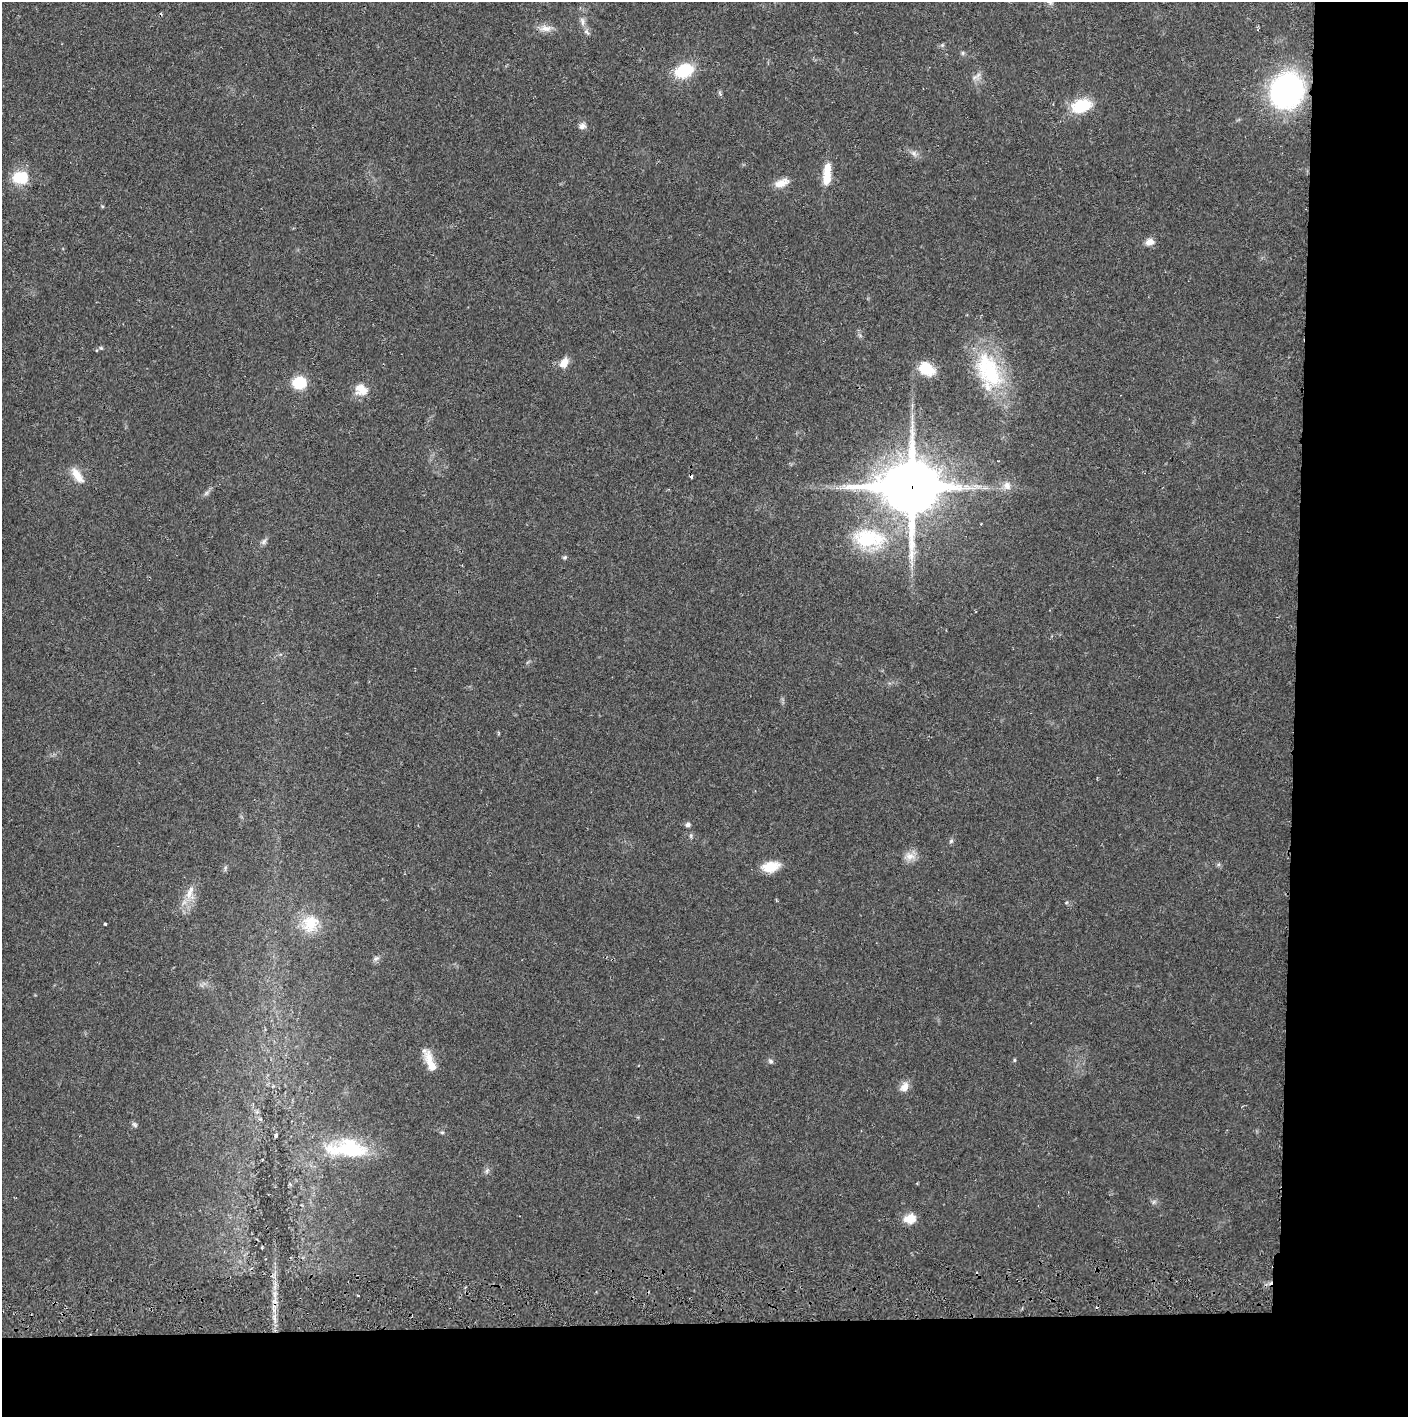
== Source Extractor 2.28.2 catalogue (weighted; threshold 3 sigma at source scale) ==
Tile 9 of 3 x 3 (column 3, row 3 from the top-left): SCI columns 2817-4222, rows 56-1470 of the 4229 x 4357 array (HDU 1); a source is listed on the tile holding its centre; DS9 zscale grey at full resolution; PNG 1410 x 1419 px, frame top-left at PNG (2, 2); no overlay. Shown black and unused: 14% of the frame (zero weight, under 2 of 3 exposures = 3% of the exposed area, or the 3 px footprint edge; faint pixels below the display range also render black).
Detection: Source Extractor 2.28.2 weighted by HDU 2 'WHT'; one run over the whole footprint, this tile lists its part. Background 0.0213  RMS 0.0035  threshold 0.0156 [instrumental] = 3 sigma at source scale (4.5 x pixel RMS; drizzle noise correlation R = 1.50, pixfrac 1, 0.05/0.05 arcsec/px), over >= 5 px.
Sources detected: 54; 1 inside a brighter object's white glare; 2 cosmic-ray / hot-pixel residue — not listed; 1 inside a brighter listed object's ellipse — not listed separately; the other 50 listed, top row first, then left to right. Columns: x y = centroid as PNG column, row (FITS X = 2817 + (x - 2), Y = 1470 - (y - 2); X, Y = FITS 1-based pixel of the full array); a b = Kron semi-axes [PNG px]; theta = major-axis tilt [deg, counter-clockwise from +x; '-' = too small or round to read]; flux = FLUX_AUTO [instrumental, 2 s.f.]
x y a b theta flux
582 21 13 5 -77 1.6
546 28 17 9 1 2.8
963 53 6 5 - 0.56
684 71 15 10 21 18
978 74 14 5 59 1.5
1287 90 33 29 64 75
720 93 7 4 -71 0.55
1081 106 20 12 17 15
582 126 10 8 20 1.5
914 153 10 6 -50 1.4
20 177 21 16 -1 9
827 178 17 10 83 5.8
781 183 20 9 20 3.6
102 206 5 3 - 0.35
1150 242 10 7 2 2.4
101 348 6 4 -44 0.42
564 363 13 9 57 3.6
926 369 18 13 -33 8.2
989 370 52 29 -62 31
300 383 10 9 - 15
361 389 18 12 -34 4.6
77 475 23 9 -55 4.3
1007 486 11 9 -78 2.2
911 488 20 18 0 2100
206 493 8 4 53 0.85
868 539 38 23 -6 24
263 542 8 6 73 0.96
565 557 5 5 - 0.56
688 825 6 5 - 1
691 836 6 4 -73 0.51
951 841 6 6 - 0.66
910 856 14 11 -7 3
770 867 21 12 12 6.3
225 868 7 4 72 0.58
189 893 18 11 -85 4.2
310 923 26 22 50 11
105 924 3 3 - 0.5
376 959 10 6 24 0.96
1014 1060 5 4 - 0.41
771 1061 8 5 -40 0.74
431 1063 31 9 -69 6
904 1087 14 10 57 2.6
134 1125 9 5 -41 0.71
442 1132 6 4 -1 0.45
275 1136 7 3 88 0.48
348 1149 53 21 -2 25
487 1171 7 5 60 0.79
1153 1202 7 4 70 0.63
910 1219 14 10 12 4.9
275 1301 9 5 -71 1.6
Overlapping masked pixels (flux is a lower limit): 1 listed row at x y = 911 488